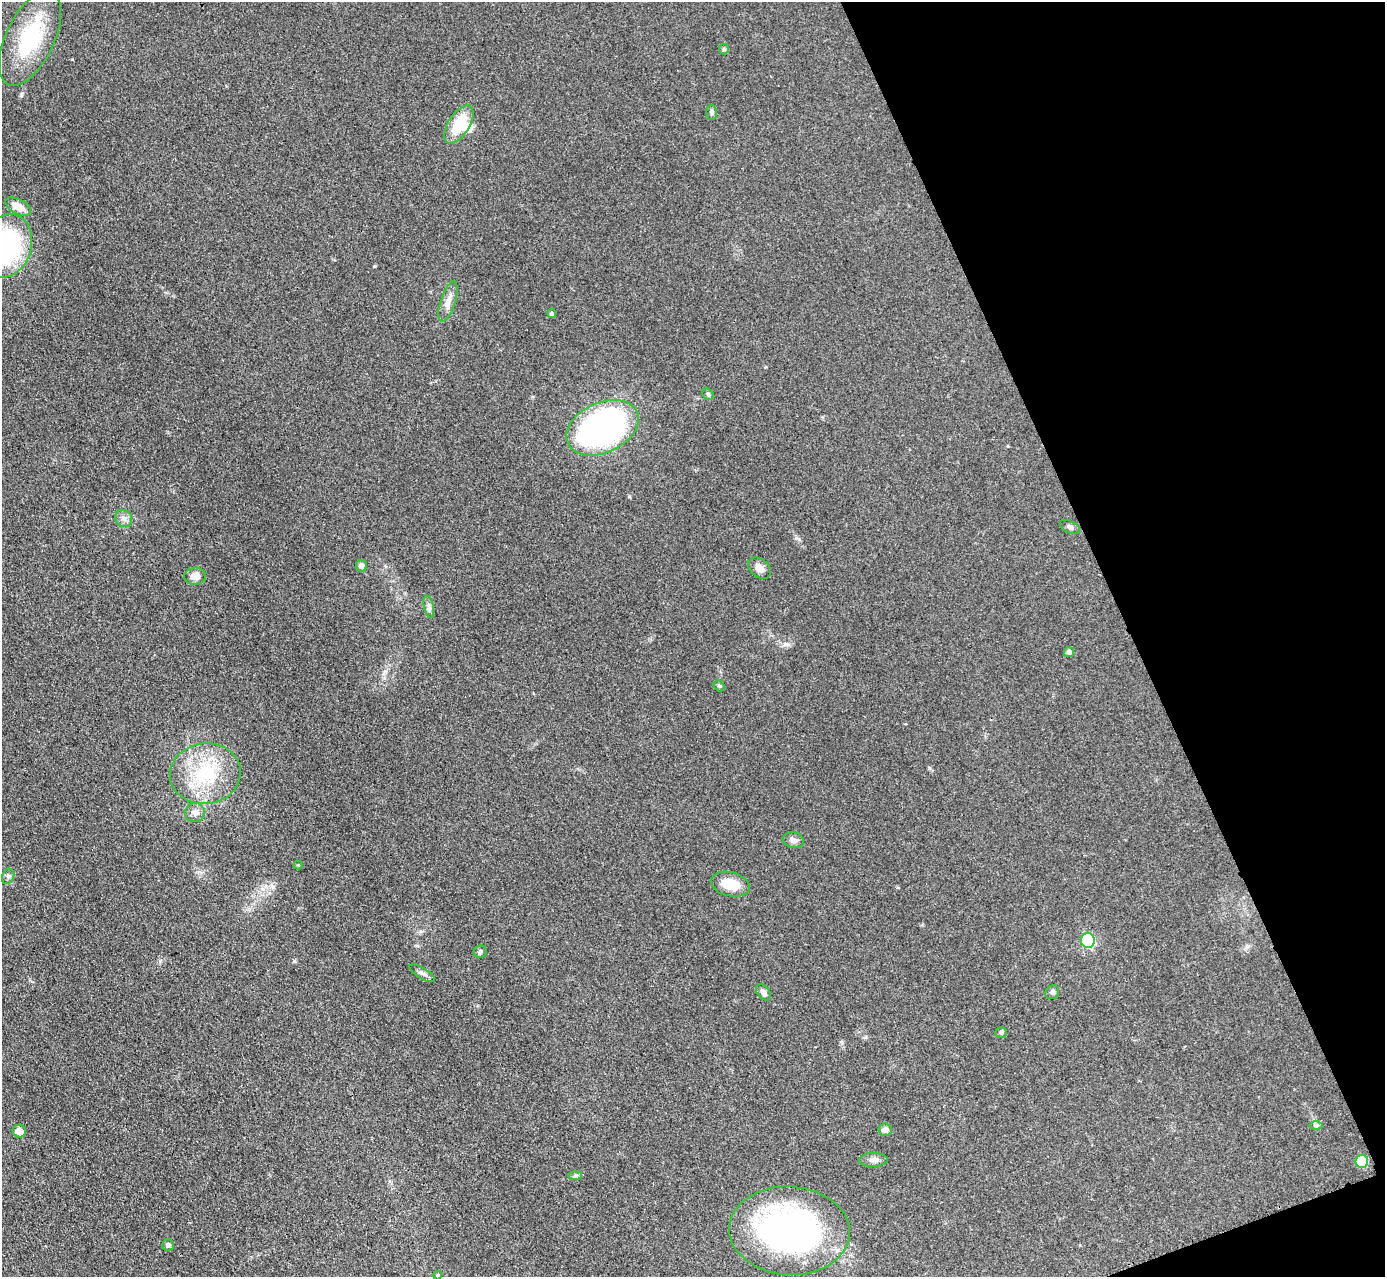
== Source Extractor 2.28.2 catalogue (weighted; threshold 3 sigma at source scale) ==
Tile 12 of 4 x 4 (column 4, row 3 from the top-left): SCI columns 4178-5560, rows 1735-3009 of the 5757 x 5774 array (HDU 1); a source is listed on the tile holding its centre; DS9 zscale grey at full resolution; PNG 1387 x 1279 px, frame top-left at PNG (2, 2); each listed source drawn as its Kron ellipse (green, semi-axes under 4 px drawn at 4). Shown black and unused: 19% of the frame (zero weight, under 3 of 4 exposures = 3% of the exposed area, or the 3 px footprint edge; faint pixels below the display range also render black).
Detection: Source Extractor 2.28.2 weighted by HDU 2 'WHT'; one run over the whole footprint, this tile lists its part. Background 0.155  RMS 0.008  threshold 0.0359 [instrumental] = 3 sigma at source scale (4.5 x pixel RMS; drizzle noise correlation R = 1.50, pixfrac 1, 0.05/0.05 arcsec/px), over >= 5 px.
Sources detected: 40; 1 inside a brighter object's white glare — neither listed nor drawn; the other 39 listed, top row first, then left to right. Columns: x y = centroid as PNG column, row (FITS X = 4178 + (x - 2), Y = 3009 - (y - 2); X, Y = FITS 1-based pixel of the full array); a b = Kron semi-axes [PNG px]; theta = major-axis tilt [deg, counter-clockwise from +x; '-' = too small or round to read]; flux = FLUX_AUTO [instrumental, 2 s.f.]
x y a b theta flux
30 38 51 24 64 61
724 49 5 5 - 1.2
712 112 7 5 -89 1.6
459 124 21 10 57 25
18 207 14 7 -28 11
6 246 32 25 71 120
448 301 21 7 72 6.7
552 314 4 4 - 1.6
708 394 6 5 - 1.2
602 428 38 25 25 280
124 518 9 8 - 3.7
1070 527 11 6 -27 2.6
361 566 6 5 - 4.5
760 568 13 9 -38 4.8
195 576 11 8 4 6.6
429 607 12 5 -77 2.7
1069 652 5 5 - 2.6
719 686 6 5 - 1.2
205 774 35 30 7 53
195 813 10 9 - 4
793 840 11 7 -11 3.7
298 865 4 4 - 0.69
8 876 8 6 70 1.8
730 884 20 12 -14 17
1088 941 7 7 - 65
480 952 7 6 - 1.7
422 973 14 5 -31 2.9
764 992 9 6 -50 2.7
1052 992 7 6 - 2.2
1001 1033 6 5 - 1.5
1316 1125 7 4 0 1.5
885 1130 6 6 - 3.3
19 1131 6 6 - 9.2
873 1160 14 7 2 4.1
1362 1161 6 6 - 23
575 1175 7 4 1 1.4
789 1231 60 44 -3 240
168 1245 6 6 - 2.3
438 1275 4 4 - 0.85
Isophote crosses this tile's border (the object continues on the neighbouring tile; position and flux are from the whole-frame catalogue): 1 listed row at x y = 6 246
Unlisted compact peaks at least as high as the median listed source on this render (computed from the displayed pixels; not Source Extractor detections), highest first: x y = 21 95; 374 266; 294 961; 929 768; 799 539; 160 961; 785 644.